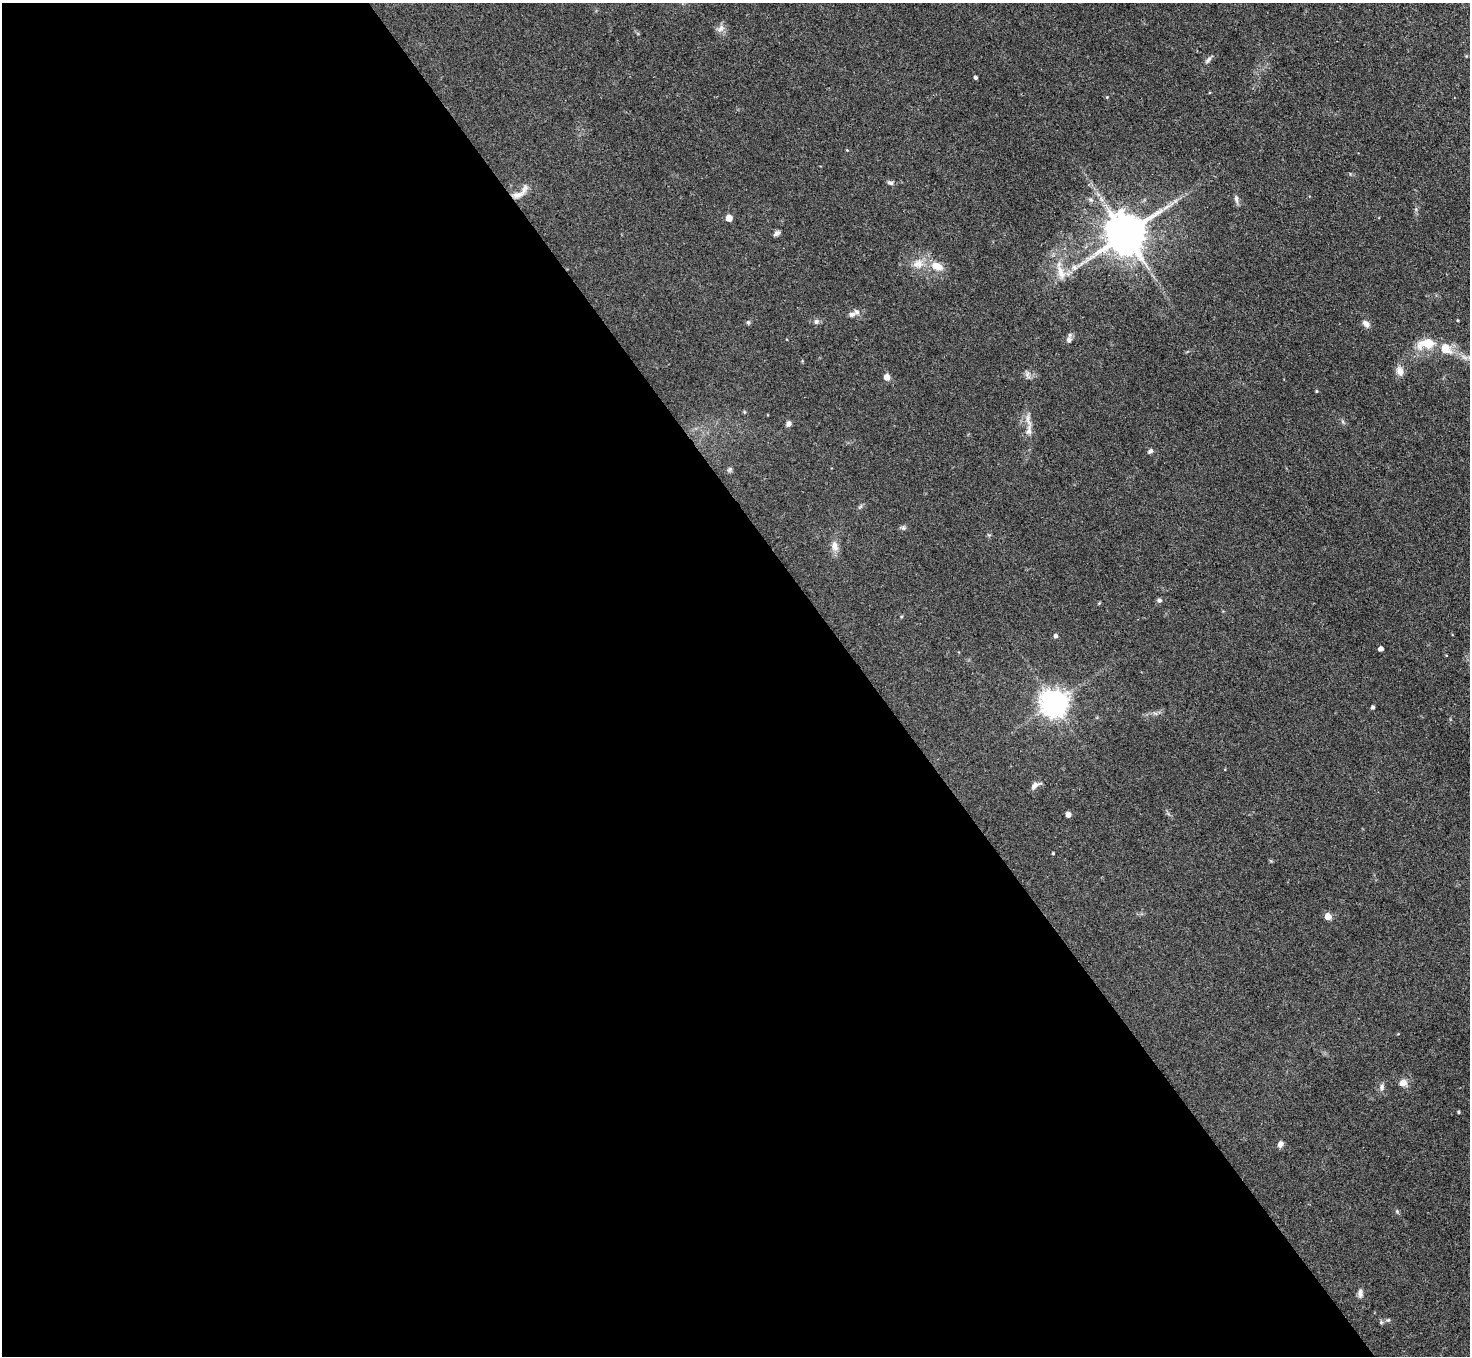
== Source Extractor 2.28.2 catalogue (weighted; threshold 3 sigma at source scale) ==
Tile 9 of 4 x 4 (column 1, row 3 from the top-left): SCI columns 4-1471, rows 1651-3004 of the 5879 x 5872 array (HDU 1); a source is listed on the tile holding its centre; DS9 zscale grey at full resolution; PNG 1472 x 1358 px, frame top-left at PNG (2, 3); no overlay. Shown black and unused: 59% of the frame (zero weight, under 3 of 4 exposures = <1% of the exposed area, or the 3 px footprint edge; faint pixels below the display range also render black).
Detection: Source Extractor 2.28.2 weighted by HDU 2 'WHT'; one run over the whole footprint, this tile lists its part. Background 0.0683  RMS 0.0056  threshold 0.0252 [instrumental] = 3 sigma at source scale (4.5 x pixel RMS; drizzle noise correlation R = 1.50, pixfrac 1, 0.05/0.05 arcsec/px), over >= 5 px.
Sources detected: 51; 2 inside a brighter listed object's ellipse — not listed separately; the other 49 listed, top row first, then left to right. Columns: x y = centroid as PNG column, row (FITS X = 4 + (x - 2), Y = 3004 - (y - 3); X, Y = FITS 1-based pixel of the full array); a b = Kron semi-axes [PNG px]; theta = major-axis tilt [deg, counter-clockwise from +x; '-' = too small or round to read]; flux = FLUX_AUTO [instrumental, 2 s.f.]
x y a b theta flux
720 28 12 7 44 2.6
1208 60 10 4 46 1.4
975 77 3 3 - 1.2
847 150 4 4 - 0.43
890 183 8 5 -20 1.5
518 195 16 8 12 4.1
1236 199 12 5 -82 1.8
729 218 5 5 - 8.1
777 233 8 5 34 1.7
1125 234 11 11 - 1900
918 264 16 12 21 7.1
937 266 15 9 -23 7.1
1074 267 9 7 -46 2.3
1061 273 24 9 -73 7.4
857 312 8 7 - 2
1457 320 4 2 - 0.44
816 321 7 7 - 1.6
748 322 6 5 - 0.91
1366 324 8 6 -41 3.1
1069 340 9 7 72 2.1
1427 343 17 10 10 13
1446 349 20 15 -42 9.4
1400 371 11 9 -64 3.9
1027 375 11 6 -67 1.8
887 377 5 5 - 5.7
1316 391 5 3 - 0.48
788 424 6 5 - 2
1029 430 17 7 85 4.2
1150 451 7 5 39 1.3
730 469 8 5 46 1.1
903 528 6 5 - 1.1
835 546 15 8 -75 4.1
1159 600 6 5 - 1.2
1099 603 5 3 - 0.5
1056 636 5 4 - 1.4
1381 649 4 4 - 3.1
1054 703 9 8 - 660
1373 707 4 3 - 1.2
1035 785 13 7 37 2.7
1068 815 4 4 - 3.5
1053 853 3 3 - 0.65
1328 916 5 4 - 8.1
1403 1083 10 8 28 3.6
1382 1087 10 6 80 1.9
1459 1112 3 3 - 0.67
1280 1144 8 6 60 2
1397 1211 5 5 - 0.7
1360 1293 11 6 -89 2.1
1388 1320 7 5 19 1
Overlapping masked pixels (flux is a lower limit): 1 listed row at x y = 518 195